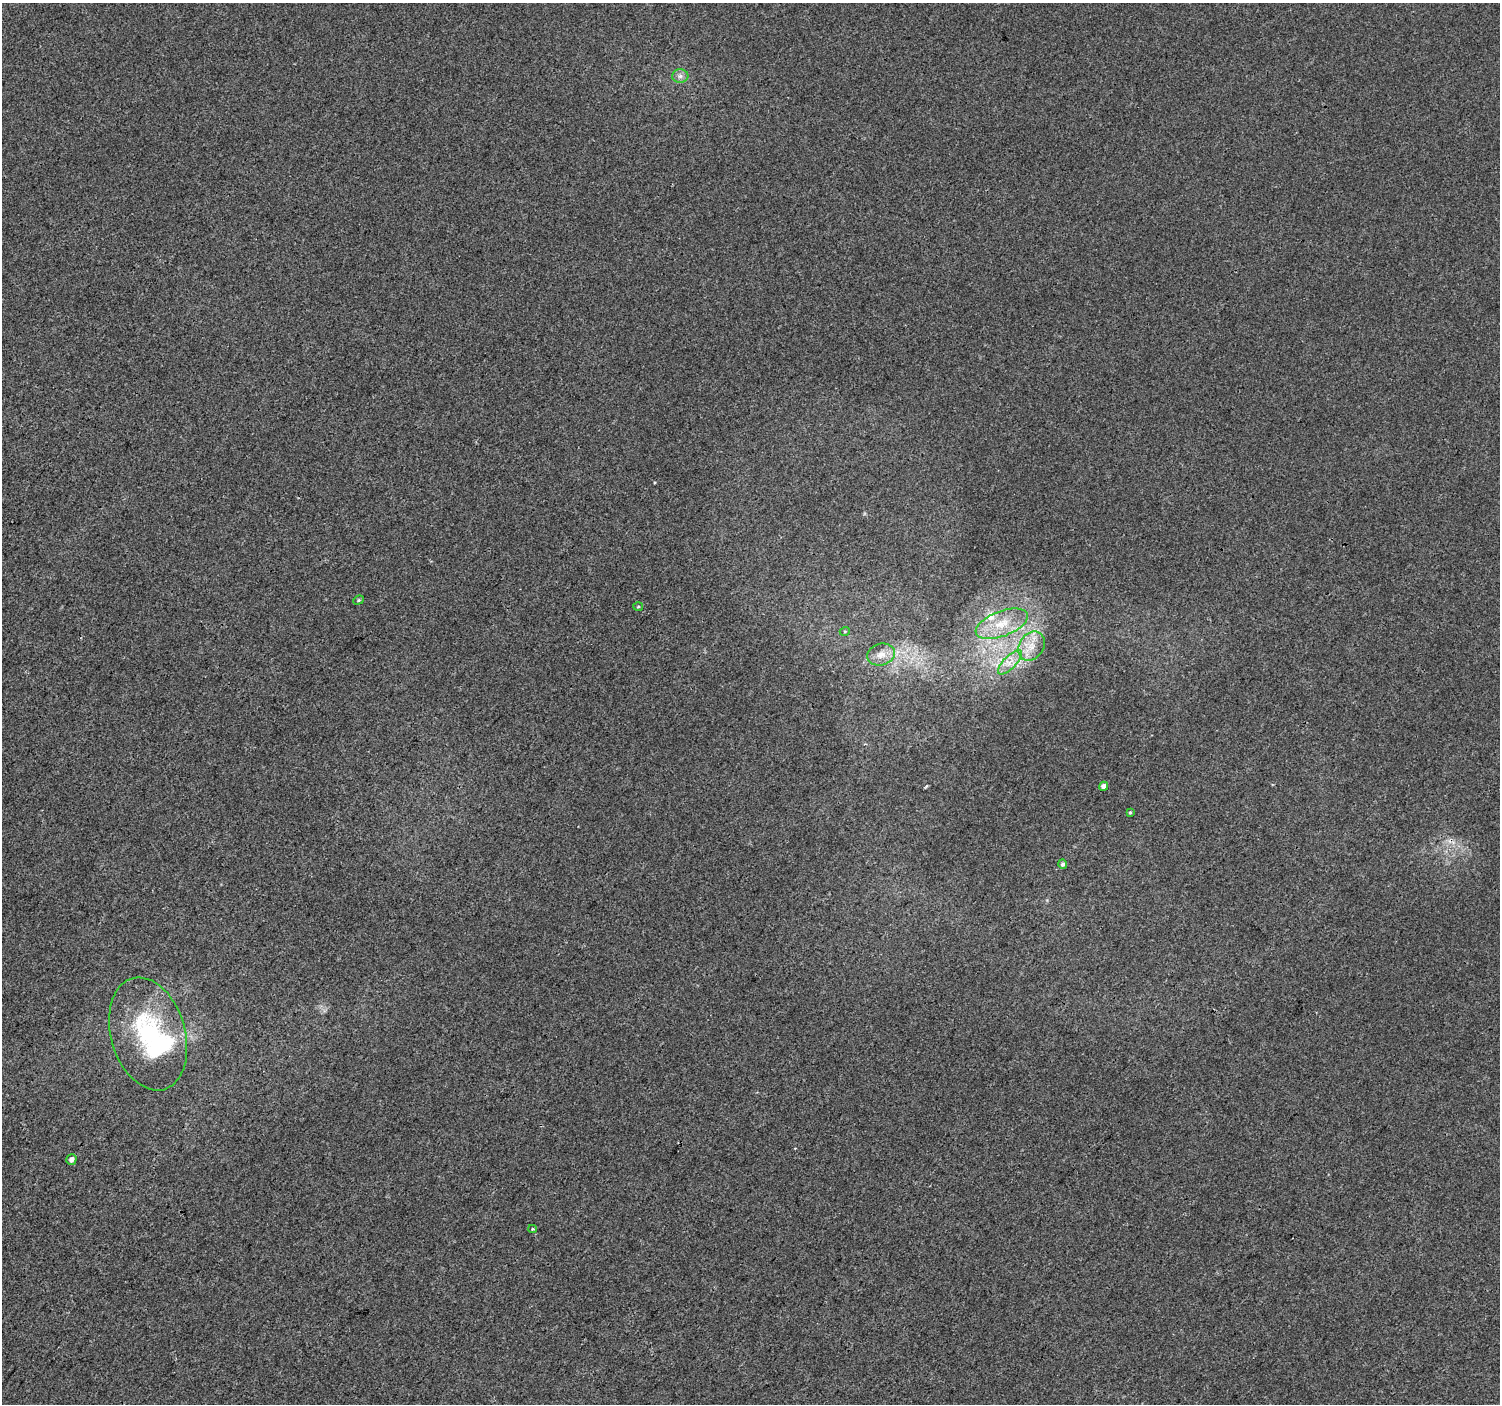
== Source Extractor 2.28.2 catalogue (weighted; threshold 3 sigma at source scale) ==
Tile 7 of 4 x 4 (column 3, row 2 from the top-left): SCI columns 3003-4500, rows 3045-4446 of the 5998 x 6023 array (HDU 1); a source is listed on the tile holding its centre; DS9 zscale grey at full resolution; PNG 1502 x 1406 px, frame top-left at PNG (2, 3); each listed source drawn as its Kron ellipse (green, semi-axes under 4 px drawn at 4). Shown black and unused: <1% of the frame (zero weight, under 3 of 4 exposures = <1% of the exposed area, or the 3 px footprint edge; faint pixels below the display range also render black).
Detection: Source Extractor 2.28.2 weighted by HDU 2 'WHT'; one run over the whole footprint, this tile lists its part. Background -4.84e-04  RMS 0.0034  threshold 0.0153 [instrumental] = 3 sigma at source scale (4.5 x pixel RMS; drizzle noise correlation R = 1.50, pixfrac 1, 0.0396/0.0396 arcsec/px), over >= 5 px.
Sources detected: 16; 2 inside a brighter listed object's ellipse — not listed separately; the other 14 listed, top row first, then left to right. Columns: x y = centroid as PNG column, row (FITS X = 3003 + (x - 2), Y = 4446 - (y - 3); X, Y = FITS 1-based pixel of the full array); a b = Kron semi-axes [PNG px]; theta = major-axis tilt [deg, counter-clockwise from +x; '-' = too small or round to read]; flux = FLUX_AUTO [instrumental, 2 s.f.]
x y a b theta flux
680 76 8 6 1 1.3
358 600 5 4 - 0.44
638 606 5 3 - 0.41
1002 624 27 12 21 9.6
845 631 5 3 - 0.39
1031 646 15 12 56 5.2
881 654 14 11 17 3.7
1010 662 16 6 45 3.3
1104 786 5 4 - 1.3
1130 812 4 3 - 0.4
1063 864 4 4 - 0.9
148 1034 58 37 -74 39
71 1159 5 5 - 1.3
533 1229 4 3 - 0.61